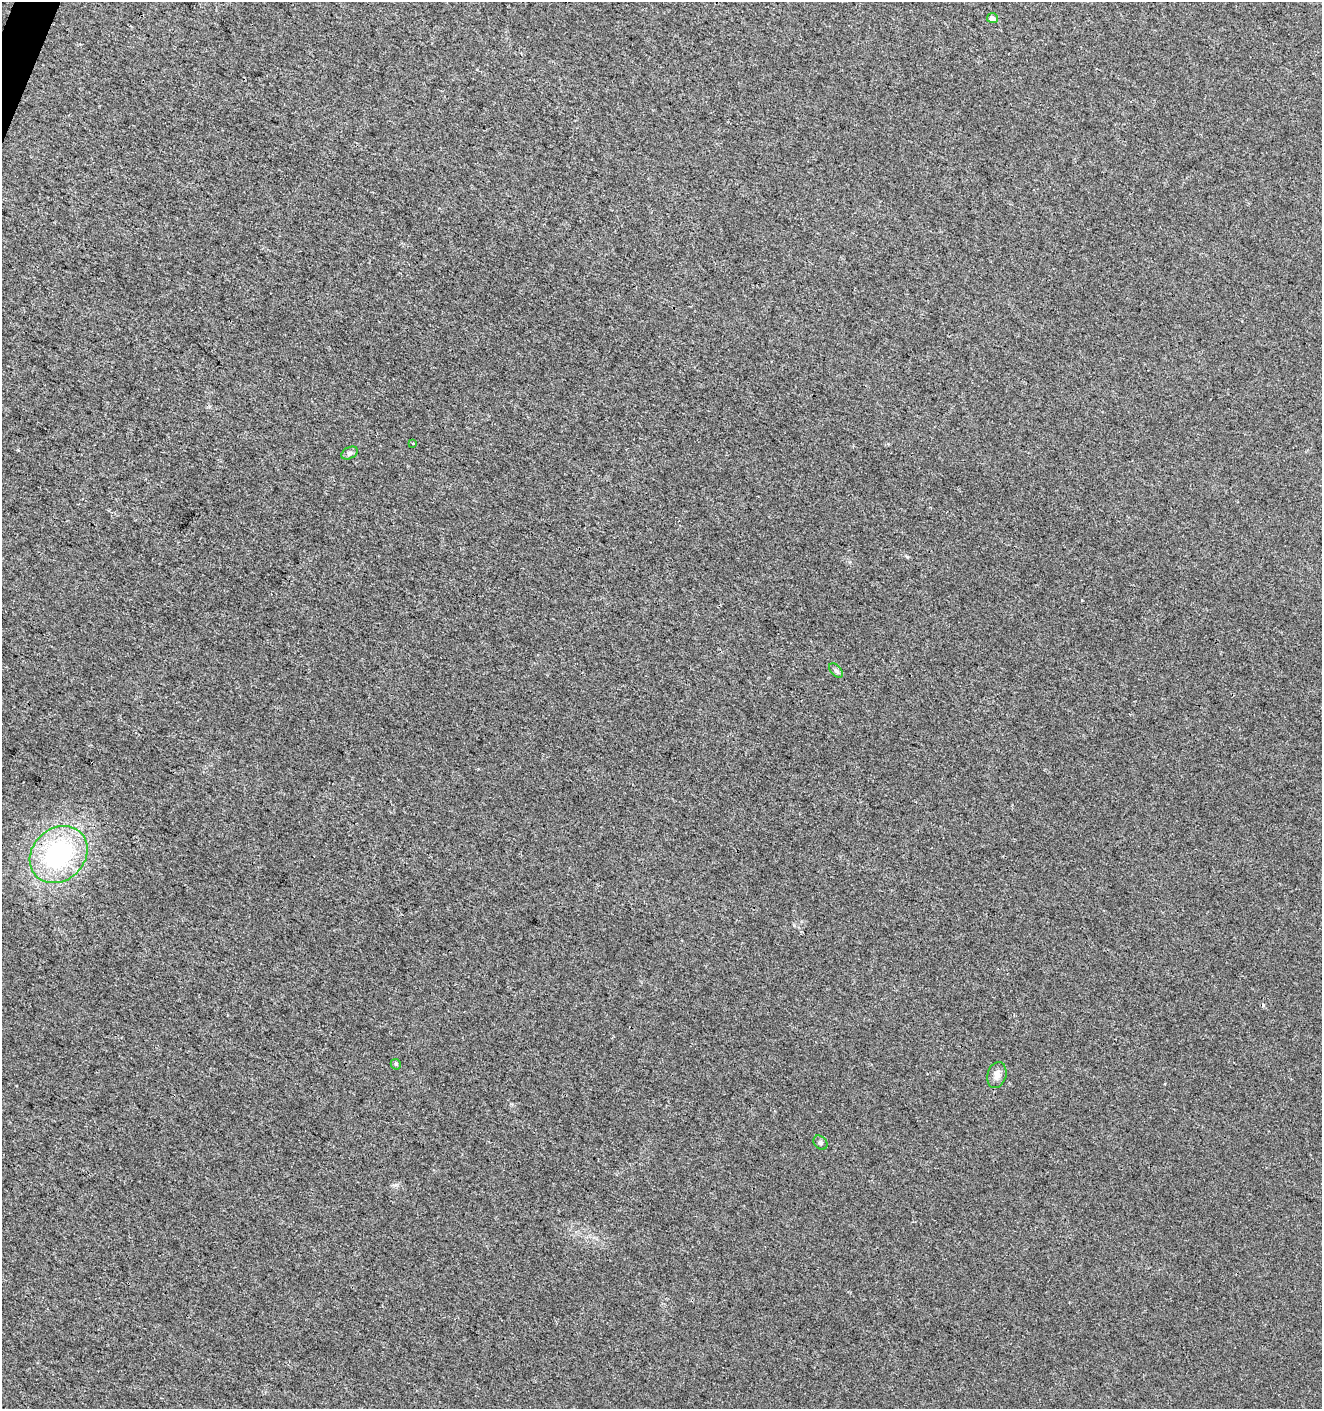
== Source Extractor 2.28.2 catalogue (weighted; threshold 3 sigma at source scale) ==
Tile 11 of 4 x 4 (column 3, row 3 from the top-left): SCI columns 2846-4165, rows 1420-2826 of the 5763 x 5641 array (HDU 1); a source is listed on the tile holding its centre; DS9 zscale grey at full resolution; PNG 1324 x 1411 px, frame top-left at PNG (2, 2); each listed source drawn as its Kron ellipse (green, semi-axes under 4 px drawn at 4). Shown black and unused: <1% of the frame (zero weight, under 3 of 4 exposures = <1% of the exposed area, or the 3 px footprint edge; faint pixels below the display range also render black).
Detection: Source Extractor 2.28.2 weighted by HDU 2 'WHT'; one run over the whole footprint, this tile lists its part. Background 0.00829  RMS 0.0041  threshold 0.0184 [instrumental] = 3 sigma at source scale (4.5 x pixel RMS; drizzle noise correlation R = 1.50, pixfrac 1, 0.0396/0.0396 arcsec/px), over >= 5 px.
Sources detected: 9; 1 cosmic-ray / hot-pixel residue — neither listed nor drawn; the other 8 listed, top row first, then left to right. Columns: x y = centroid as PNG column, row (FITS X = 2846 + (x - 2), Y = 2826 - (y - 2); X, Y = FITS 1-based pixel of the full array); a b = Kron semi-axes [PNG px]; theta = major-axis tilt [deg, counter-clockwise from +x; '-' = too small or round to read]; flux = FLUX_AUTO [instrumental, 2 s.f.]
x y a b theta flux
992 18 5 5 - 1.7
413 443 3 3 - 2.9
350 453 9 5 26 1.2
836 671 8 5 -44 0.91
59 854 31 26 43 55
396 1064 6 4 -43 0.59
997 1075 13 9 74 2.5
820 1143 8 6 -47 0.92